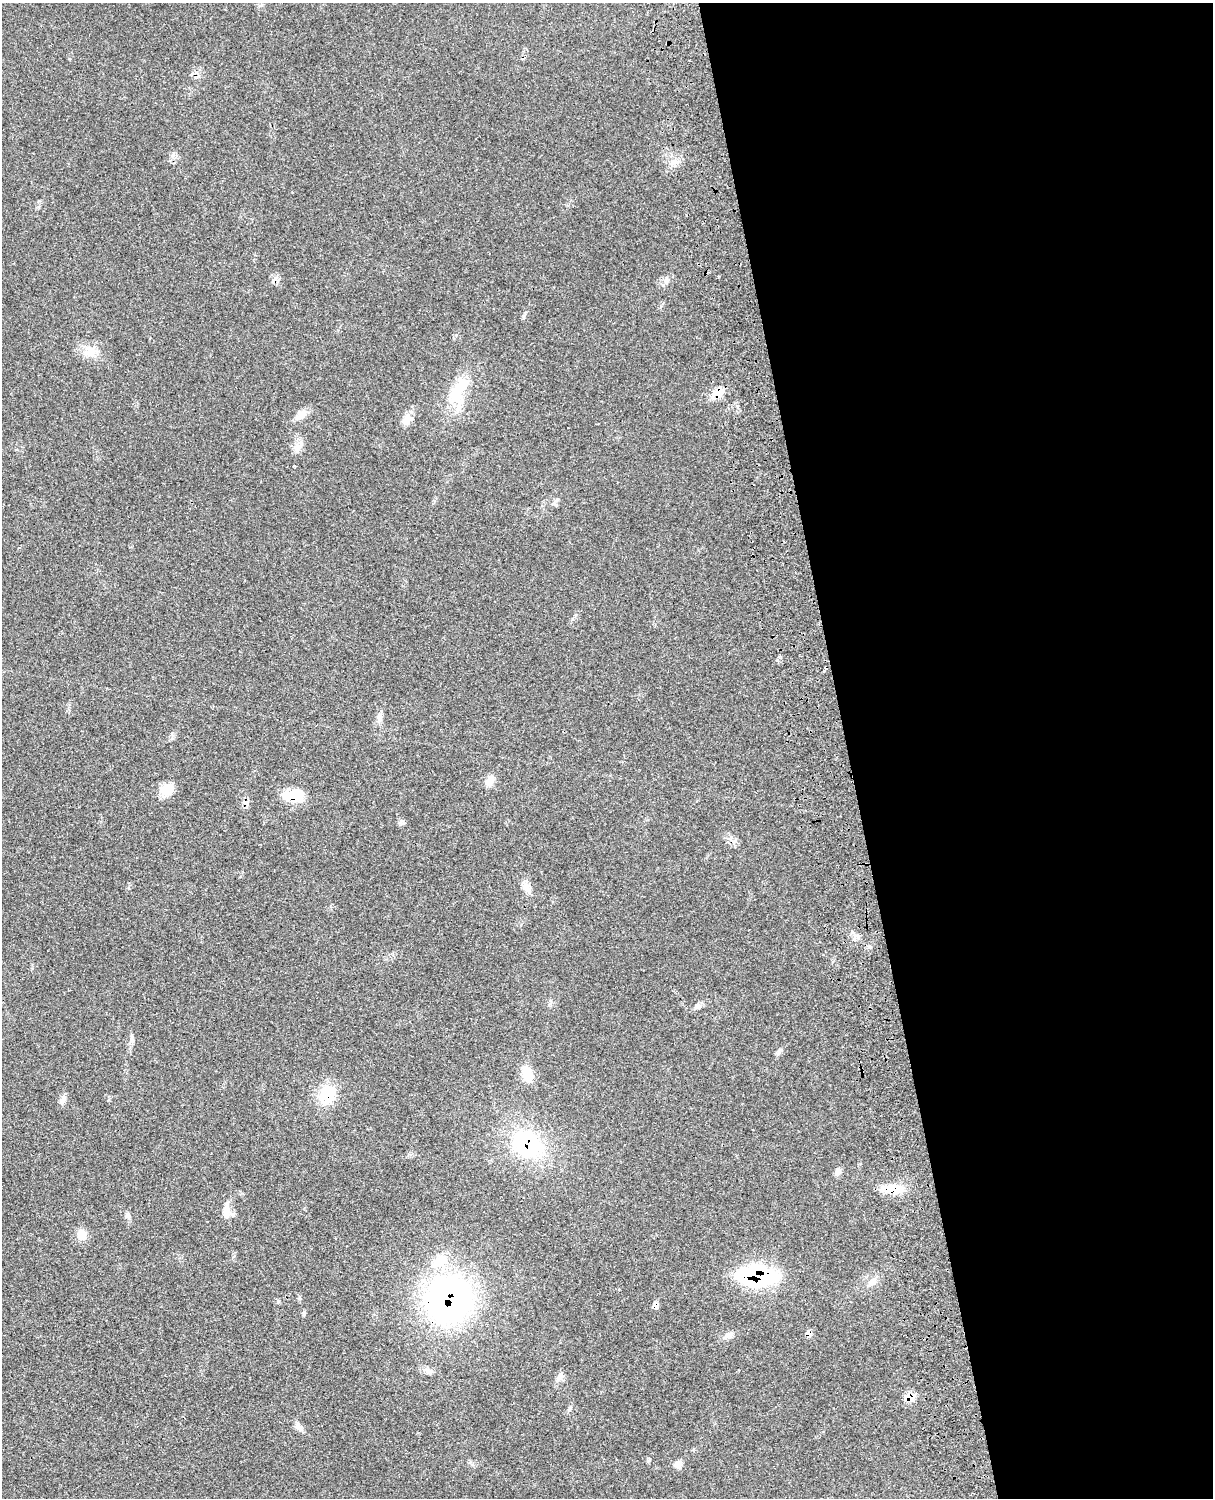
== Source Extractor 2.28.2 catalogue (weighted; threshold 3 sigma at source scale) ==
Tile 8 of 4 x 3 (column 4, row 2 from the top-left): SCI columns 3755-4965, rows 1773-3268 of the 5084 x 4927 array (HDU 1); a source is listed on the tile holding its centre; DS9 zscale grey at full resolution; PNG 1215 x 1500 px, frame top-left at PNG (2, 3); no overlay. Shown black and unused: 30% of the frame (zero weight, under 3 of 4 exposures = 6% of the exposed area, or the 3 px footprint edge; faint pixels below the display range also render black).
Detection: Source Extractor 2.28.2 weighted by HDU 2 'WHT'; one run over the whole footprint, this tile lists its part. Background 0.0791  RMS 0.0058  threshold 0.0263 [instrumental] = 3 sigma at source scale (4.5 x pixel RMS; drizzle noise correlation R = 1.50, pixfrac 1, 0.05/0.05 arcsec/px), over >= 5 px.
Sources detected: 40; all 40 listed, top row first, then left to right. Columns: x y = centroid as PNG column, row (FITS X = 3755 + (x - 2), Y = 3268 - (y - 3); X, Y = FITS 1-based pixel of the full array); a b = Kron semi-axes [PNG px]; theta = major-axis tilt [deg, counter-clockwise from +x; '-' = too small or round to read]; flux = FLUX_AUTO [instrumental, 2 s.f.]
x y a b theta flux
92 350 10 6 -30 3.3
456 393 38 17 55 21
718 393 17 11 21 6.9
301 415 18 8 50 4.2
406 422 11 9 -55 3.4
598 424 3 2 - 0.47
300 445 9 7 42 2.9
294 466 3 2 - 2
556 505 6 4 -20 0.92
380 717 10 6 84 2.3
489 781 14 9 57 4.6
167 790 18 13 25 8.7
294 796 28 14 -4 15
245 802 9 6 -24 2
526 887 13 9 -79 3.7
697 1006 8 6 -15 1.6
132 1040 10 4 -63 1.4
527 1074 20 12 -78 9.4
327 1095 23 16 56 19
63 1100 15 6 57 2.4
527 1144 34 28 -39 56
838 1172 11 7 70 2.2
894 1189 28 12 2 13
226 1211 19 8 89 5.7
128 1216 10 6 -69 1.9
82 1235 15 11 -63 5.4
439 1261 22 14 35 13
756 1276 29 14 -4 100
872 1281 14 8 49 3.8
449 1299 37 35 14 230
655 1305 9 6 -56 1.9
304 1313 8 4 90 0.89
809 1333 8 6 -39 2.7
729 1335 11 8 24 2.7
428 1371 12 7 -33 2.6
559 1377 15 7 56 2.9
909 1397 8 7 - 9.6
570 1408 7 4 46 0.98
299 1427 12 7 -45 3.2
678 1464 10 9 - 2.8
Overlapping masked pixels (flux is a lower limit): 10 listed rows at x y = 718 393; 294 796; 327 1095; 527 1144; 894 1189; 756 1276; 449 1299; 655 1305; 809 1333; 909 1397
Unlisted compact peaks at least as high as the median listed source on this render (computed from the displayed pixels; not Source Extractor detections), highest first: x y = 523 316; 648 1461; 781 1050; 299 1298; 278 1301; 401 822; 666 280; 128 888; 777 660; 572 619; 69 59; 677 162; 719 276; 550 1004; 109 1100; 409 1154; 456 335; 738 407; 172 733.